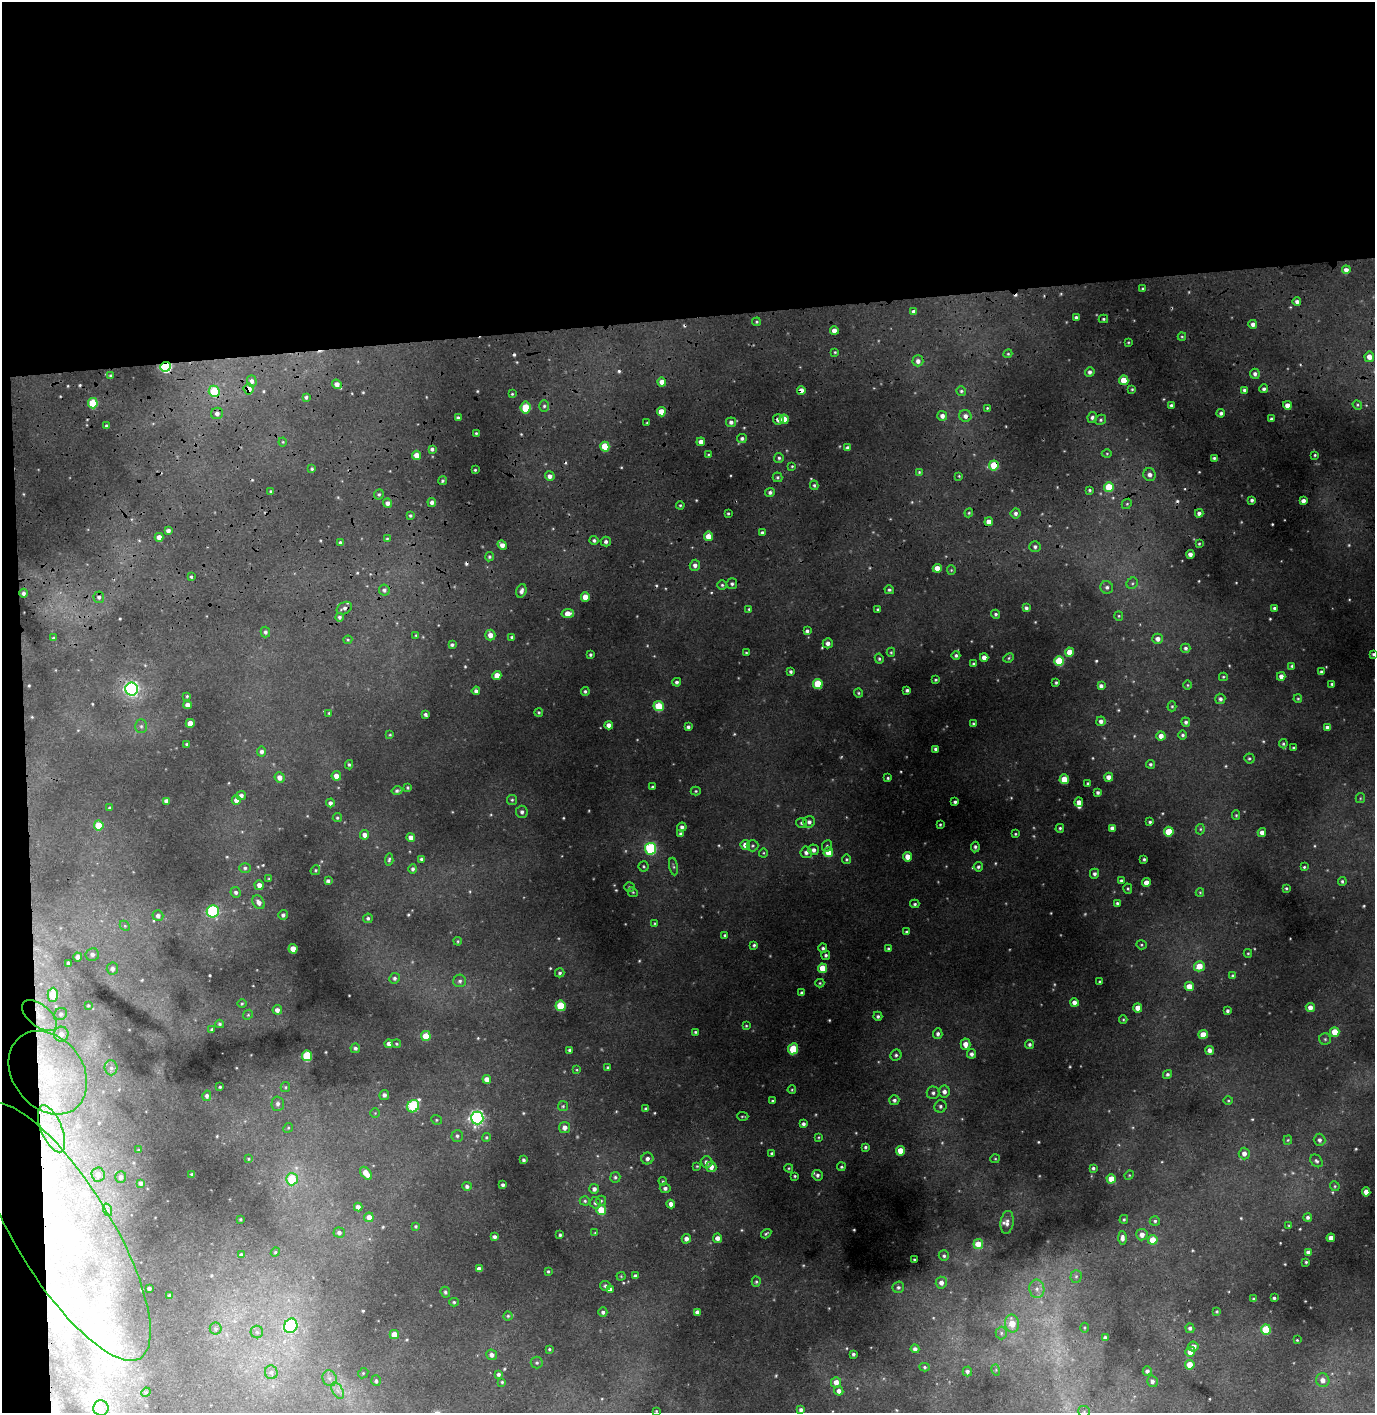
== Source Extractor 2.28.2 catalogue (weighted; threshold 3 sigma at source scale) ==
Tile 1 of 3 x 3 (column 1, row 1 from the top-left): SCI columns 161-1533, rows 3384-4794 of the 4546 x 5357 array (HDU 1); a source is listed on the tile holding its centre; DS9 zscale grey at full resolution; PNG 1377 x 1415 px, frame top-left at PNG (2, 2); each listed source drawn as its Kron ellipse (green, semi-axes under 4 px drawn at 4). Shown black and unused: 24% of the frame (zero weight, under 3 of 4 exposures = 24% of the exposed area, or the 3 px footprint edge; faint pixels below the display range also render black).
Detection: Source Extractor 2.28.2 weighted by HDU 2 'WHT'; one run over the whole footprint, this tile lists its part. Background 0.0699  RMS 0.007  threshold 0.0315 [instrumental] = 3 sigma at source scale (4.5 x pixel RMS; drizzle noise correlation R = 1.50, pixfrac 1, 0.05/0.05 arcsec/px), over >= 5 px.
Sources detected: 609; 10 too faint to see at this stretch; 1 inside a brighter object's white glare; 10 cosmic-ray / hot-pixel residue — neither listed nor drawn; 13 inside a brighter listed object's ellipse — not listed separately; of the other 575, all 500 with FLUX_AUTO >= 0.715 (the completeness limit of this list) listed and drawn (75 fainter detections not listed), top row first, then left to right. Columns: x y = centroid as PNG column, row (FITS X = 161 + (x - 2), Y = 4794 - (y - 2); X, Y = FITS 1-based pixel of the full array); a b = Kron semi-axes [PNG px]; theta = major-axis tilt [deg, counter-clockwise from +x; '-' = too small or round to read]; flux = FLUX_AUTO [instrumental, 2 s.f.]
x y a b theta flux
1346 270 4 4 - 3.7
1143 289 3 3 - 0.85
1297 302 4 4 - 2.7
914 312 4 4 - 3.5
1076 318 4 3 - 2
1103 319 4 4 - 1.1
757 322 4 3 - 1
1253 324 4 4 - 3
834 331 4 4 - 5.9
1182 336 4 4 - 0.83
1128 342 3 3 - 0.72
835 352 4 3 - 0.79
1008 354 4 4 - 0.84
1369 357 5 5 - 5.8
918 361 5 5 - 3.4
166 367 5 5 - 100
1090 372 5 4 - 2.5
1255 374 5 5 - 2.6
110 376 4 3 - 1
1124 380 5 4 - 15
252 381 5 5 - 2.8
662 382 4 4 - 5.7
337 384 5 4 - 4.7
249 389 5 5 - 6.4
1132 389 4 4 - 0.83
1264 389 4 4 - 1.8
801 390 4 4 - 4.2
1244 390 4 4 - 1.6
214 391 5 5 - 35
961 391 5 4 - 1.4
512 394 3 3 - 0.87
306 397 4 3 - 1.5
93 403 5 5 - 30
1171 405 4 3 - 1.4
1287 405 4 4 - 5.8
1357 405 5 4 - 1
544 406 6 5 - 1.4
526 408 6 5 - 25
987 408 3 3 - 0.88
661 412 4 4 - 11
217 413 6 5 - 2.9
1221 413 4 4 - 2
942 416 5 5 - 3.5
965 416 6 6 - 3.6
1092 417 5 4 - 1.9
458 418 4 3 - 1.7
778 419 5 5 - 3.9
784 419 4 4 - 11
1271 419 3 3 - 1.3
1100 420 6 5 - 1.4
731 422 5 5 - 2.3
647 423 3 2 - 0.77
107 426 4 3 - 1.8
476 433 3 3 - 0.87
742 438 5 4 - 1.9
283 442 4 4 - 0.75
701 442 4 4 - 4.3
605 447 5 4 - 21
848 448 4 3 - 2.4
432 449 4 4 - 1.8
1107 453 5 3 - 0.76
417 455 5 4 - 7.6
708 455 4 4 - 0.81
1315 455 3 3 - 0.86
779 458 5 5 - 1.5
1214 458 3 3 - 1.2
994 465 5 5 - 27
792 466 3 3 - 0.74
312 469 4 3 - 1.1
475 470 3 3 - 0.85
919 472 4 4 - 0.83
1150 475 6 6 - 3.7
550 476 5 4 - 3.5
959 476 4 3 - 0.74
777 477 5 5 - 1.2
442 481 4 4 - 1.2
814 485 4 3 - 1.2
1109 487 5 5 - 25
1090 490 4 4 - 1.1
270 491 4 3 - 0.85
770 492 5 4 - 2
379 494 5 5 - 1.3
1252 500 3 3 - 1.7
1303 501 4 4 - 3.5
432 502 4 4 - 2.5
387 503 4 4 - 3.5
1127 504 5 4 - 1.1
680 505 4 3 - 0.87
728 513 3 2 - 0.88
969 513 4 4 - 0.83
1016 513 5 5 - 2.1
1199 513 4 4 - 2.7
410 516 4 4 - 1.1
989 522 4 4 - 6
168 530 4 3 - 2.5
762 533 4 3 - 1.7
708 536 5 4 - 9.8
159 537 4 4 - 5.1
387 539 3 3 - 0.74
594 540 4 4 - 1.7
606 541 5 5 - 2.2
340 543 3 3 - 1.8
1199 544 4 3 - 0.96
502 545 5 4 - 4.5
1035 547 5 5 - 1.9
1190 554 4 4 - 3.6
489 557 5 4 - 1.3
695 565 5 5 - 3.3
937 568 4 4 - 8.5
951 570 4 4 - 0.83
191 577 3 3 - 0.92
1132 583 6 5 - 1.3
732 584 5 5 - 1.7
722 585 4 4 - 1.2
1107 587 6 6 - 2.2
384 590 5 5 - 1.9
889 590 5 4 - 1.5
521 591 7 5 73 3.1
24 593 4 4 - 2
99 597 6 5 - 2
585 597 4 4 - 11
344 608 8 6 27 2.4
1026 608 4 3 - 1.9
1274 608 4 3 - 1.3
749 609 4 3 - 0.8
878 610 3 3 - 1.2
568 614 6 4 8 9.8
996 614 4 4 - 1.4
1119 616 5 4 - 0.87
340 617 4 4 - 1.5
807 631 4 4 - 1.9
265 632 5 4 - 1.6
416 635 3 3 - 0.8
490 635 5 5 - 4.8
512 637 4 3 - 1.4
53 638 4 3 - 1.1
1158 639 5 5 - 3.8
348 640 4 4 - 0.75
828 643 5 5 - 3.3
452 645 4 3 - 1.7
1186 648 5 4 - 1.8
891 652 4 4 - 0.91
1070 652 4 4 - 11
746 653 3 3 - 0.74
1373 654 3 3 - 1.1
590 655 3 3 - 1.3
956 655 4 4 - 1.7
984 657 4 4 - 4.8
1009 658 5 4 - 0.95
879 659 5 4 - 1.3
1059 661 5 5 - 34
974 664 4 4 - 1.4
1292 666 4 3 - 1.1
791 672 4 3 - 1.6
1321 672 4 3 - 1.9
497 675 4 4 - 9.9
1281 676 4 4 - 3.9
1223 677 4 4 - 0.89
936 680 3 3 - 0.97
677 682 4 4 - 1.7
1056 683 3 3 - 1
818 684 5 5 - 28
1332 684 3 3 - 1.1
1188 685 5 3 - 0.75
1101 686 4 4 - 2.6
132 689 6 6 - 200
907 690 3 3 - 1.5
476 691 4 4 - 2.3
585 691 4 4 - 1.3
859 693 5 3 - 0.99
187 696 3 3 - 0.81
1220 699 5 5 - 2.3
1298 699 4 3 - 0.81
188 705 4 4 - 4.3
659 706 5 5 - 31
1172 706 5 4 - 0.93
539 712 4 4 - 1.2
329 713 3 3 - 0.73
425 714 3 3 - 1.8
1101 721 5 4 - 2.8
1186 722 5 4 - 1.8
190 723 4 4 - 8.9
973 724 4 3 - 0.84
609 725 4 4 - 4.5
141 726 7 6 - 1.7
688 727 4 4 - 2
1327 727 4 4 - 2.2
390 735 4 3 - 0.8
1183 735 4 4 - 1.4
1161 736 4 4 - 5.2
187 744 3 3 - 0.8
1283 744 4 3 - 1
1294 748 3 3 - 1.3
936 749 4 3 - 1.9
262 752 5 4 - 2.1
1249 758 5 5 - 1.2
1150 764 4 4 - 1.2
349 765 5 4 - 1.1
336 776 5 4 - 4.9
280 777 5 5 - 4.3
1109 777 4 4 - 5
888 778 4 3 - 1
1064 779 5 4 - 15
1088 784 3 3 - 1.3
652 787 3 3 - 1
408 788 3 3 - 1
397 791 5 4 - 1.8
696 791 5 4 - 0.92
1098 792 4 4 - 1.8
241 795 5 4 - 2.6
1360 798 5 4 - 0.83
236 800 5 4 - 4.2
512 800 5 5 - 1.2
166 801 4 4 - 3.4
955 802 3 3 - 1.6
1079 802 5 4 - 4.4
330 803 4 4 - 2.4
110 808 3 3 - 1.2
522 812 6 6 - 2.2
1236 815 4 4 - 0.87
337 818 5 4 - 1.2
809 822 6 5 - 2.7
1150 822 4 3 - 1.3
801 823 5 5 - 1.4
99 825 5 5 - 19
940 825 3 3 - 0.85
682 827 4 4 - 2.4
1060 828 4 4 - 1.2
1112 828 4 4 - 3.7
1200 829 5 4 - 0.97
1169 832 5 5 - 20
1262 832 4 4 - 4.1
681 834 4 4 - 2.2
1015 834 4 3 - 0.85
365 835 5 4 - 3.8
411 837 4 4 - 5
745 845 5 4 - 5.6
752 846 6 5 - 1.2
827 846 6 4 68 1.2
975 847 5 3 - 1.9
651 849 6 5 - 75
814 850 5 5 - 3
806 852 6 5 - 3
828 852 5 5 - 12
763 853 4 4 - 0.8
908 857 5 4 - 7.1
421 859 3 3 - 1.4
846 859 5 4 - 1
1144 859 3 3 - 1.1
389 860 6 4 85 1.3
643 866 5 5 - 1.1
673 866 9 3 -81 1.1
978 867 4 4 - 1.7
1304 867 4 3 - 1.1
245 868 5 5 - 1.5
413 869 5 4 - 1.7
315 870 5 4 - 0.98
1094 874 5 4 - 2.1
269 879 4 3 - 0.72
328 881 4 4 - 1.9
1121 881 4 4 - 1.5
1342 881 4 4 - 1.3
1146 883 4 4 - 7.2
259 885 5 4 - 4.5
629 887 5 4 - 1
1286 888 3 3 - 0.96
1128 889 5 4 - 0.95
236 892 5 5 - 2.1
633 892 5 4 - 0.86
1200 892 4 4 - 0.74
259 902 7 5 -54 3.9
1117 903 4 3 - 1.2
915 904 4 3 - 1.2
213 911 6 6 - 80
283 915 5 5 - 2
158 916 5 5 - 2.6
368 918 5 4 - 1.5
655 923 4 4 - 0.73
125 926 6 4 -45 1.1
906 932 4 3 - 1.3
725 935 3 3 - 0.97
458 941 4 4 - 0.89
754 945 4 3 - 1.3
1141 945 5 4 - 0.97
823 948 4 4 - 1.6
888 948 3 3 - 1
293 949 5 4 - 9.3
1248 953 4 4 - 0.86
92 955 6 6 - 2.7
826 955 4 4 - 1.5
78 957 4 4 - 4.4
68 963 4 3 - 1.8
1199 966 5 5 - 11
822 968 5 4 - 14
112 969 6 5 - 2.6
560 973 5 4 - 1.5
1233 976 4 4 - 1.9
394 978 5 5 - 1.8
460 981 6 6 - 1.9
1100 982 3 3 - 1.3
820 983 4 4 - 0.87
1189 986 5 4 - 9.8
802 993 4 3 - 1.9
53 995 7 5 88 21
1074 1002 4 4 - 4.1
242 1004 4 3 - 0.76
88 1006 4 3 - 0.75
561 1006 5 5 - 30
1310 1007 4 4 - 4.3
1138 1008 4 4 - 6.8
277 1010 4 4 - 3.5
1228 1011 4 3 - 1.7
61 1014 7 6 - 1.8
248 1015 5 4 - 0.95
39 1016 20 11 -39 12
878 1016 5 4 - 1.6
1123 1019 4 4 - 0.74
220 1024 4 3 - 1.1
746 1026 4 3 - 0.74
212 1029 3 3 - 1.1
695 1032 4 3 - 1
1335 1032 5 5 - 13
61 1034 7 7 - 5
938 1034 5 4 - 2.2
1203 1035 4 4 - 9.7
426 1036 5 5 - 17
1325 1039 6 5 - 1.3
389 1044 4 4 - 3.1
396 1044 5 4 - 0.88
965 1044 6 5 - 5.8
1029 1044 4 4 - 1.6
355 1048 5 5 - 1.8
793 1049 5 5 - 30
570 1050 4 4 - 1.7
1210 1050 4 4 - 3.7
971 1054 4 4 - 2.5
896 1055 6 5 - 1.6
307 1056 5 5 - 49
608 1067 4 3 - 1.5
111 1068 7 6 - 2.4
577 1070 4 4 - 0.71
48 1073 45 35 -52 91
1167 1074 5 4 - 1.5
487 1079 4 4 - 5
220 1087 3 3 - 0.85
285 1087 5 4 - 1
792 1090 4 3 - 0.75
944 1092 6 5 - 3.2
933 1093 6 6 - 2.1
384 1095 5 5 - 2.5
207 1096 5 4 - 2.1
894 1100 5 5 - 2
773 1101 3 3 - 1.1
1228 1101 5 3 - 0.73
278 1104 7 6 - 2.4
413 1106 6 5 - 65
563 1106 5 5 - 1.1
940 1106 6 6 - 2
646 1109 4 3 - 1.7
375 1113 5 5 - 0.9
743 1116 5 2 - 0.85
477 1118 6 6 - 200
436 1120 5 4 - 0.96
803 1124 4 3 - 2.2
565 1127 5 5 - 4
288 1128 5 4 - 0.87
51 1129 25 10 -67 21
457 1136 6 5 - 1.8
486 1137 4 4 - 0.92
818 1137 4 3 - 0.73
1288 1140 4 4 - 0.87
1319 1140 6 5 - 2.6
865 1147 4 3 - 1.3
139 1150 4 3 - 0.72
900 1151 5 4 - 12
772 1153 3 3 - 1.4
1244 1153 6 5 - 4.1
248 1159 4 3 - 0.81
647 1159 6 6 - 3.1
995 1159 5 4 - 0.82
524 1160 4 3 - 1.6
1316 1161 7 5 -47 1.8
706 1162 6 6 - 3.6
697 1166 4 3 - 0.76
711 1167 5 5 - 6.2
841 1167 4 4 - 1.1
789 1168 4 3 - 0.84
1093 1168 4 3 - 1.2
366 1173 7 4 -50 8.4
98 1174 7 6 - 6.3
192 1174 3 3 - 0.94
817 1175 5 5 - 2
1129 1175 5 4 - 0.74
795 1176 3 3 - 0.87
121 1177 6 5 - 2.8
615 1177 5 5 - 1.4
292 1179 6 6 - 28
1111 1179 4 4 - 12
663 1181 4 3 - 0.82
141 1183 4 4 - 1.9
503 1185 3 3 - 1.8
467 1186 5 4 - 2.1
1335 1186 5 4 - 1
665 1188 5 5 - 2.3
594 1189 5 5 - 2.6
1366 1192 4 4 - 5.6
585 1201 5 4 - 1.2
601 1201 5 5 - 1
595 1203 6 5 - 2
671 1204 4 4 - 4.2
358 1207 4 4 - 3.5
108 1210 6 4 -71 1.5
601 1210 5 5 - 17
369 1217 5 4 - 4.7
1308 1217 4 4 - 1.8
240 1219 3 3 - 0.83
1124 1219 4 4 - 0.93
1155 1221 5 4 - 1.4
1007 1222 11 6 81 3.4
416 1226 4 4 - 0.94
1289 1226 4 3 - 0.79
63 1232 148 48 -59 270
339 1232 5 5 - 2
595 1233 4 3 - 0.75
766 1234 5 3 - 1
560 1235 3 3 - 1.1
1142 1235 6 5 - 4.9
494 1237 4 4 - 2.3
717 1238 4 4 - 4.2
1122 1238 6 4 -89 3
1331 1238 4 4 - 6.1
686 1239 5 4 - 3.7
1153 1240 5 4 - 14
978 1244 5 5 - 11
275 1252 5 4 - 0.9
1308 1252 4 4 - 2.2
241 1255 4 4 - 1.7
944 1256 5 5 - 1.5
914 1260 3 3 - 0.97
1306 1262 3 3 - 0.84
479 1269 4 4 - 4.6
548 1271 3 3 - 0.94
621 1276 4 4 - 0.79
635 1276 4 4 - 2.3
1076 1276 6 5 - 1.5
756 1282 5 4 - 1.1
941 1283 6 5 - 4.1
605 1286 5 5 - 1.5
898 1287 6 5 - 2
149 1288 3 3 - 1.5
610 1289 4 4 - 3.5
1037 1289 9 7 -80 4.2
445 1292 5 4 - 1.4
170 1295 3 3 - 1.3
1274 1298 3 3 - 1.4
1254 1299 4 3 - 1.7
454 1302 4 4 - 1.1
1217 1311 3 3 - 0.93
603 1312 5 4 - 2
697 1312 4 4 - 3.7
508 1316 4 4 - 0.97
1012 1323 9 7 -80 13
291 1326 7 6 - 85
1084 1328 5 3 - 0.85
1190 1328 5 4 - 1.8
216 1329 6 6 - 1.6
1266 1329 5 5 - 28
257 1332 6 6 - 1.9
1001 1333 6 5 - 1.8
394 1334 4 4 - 7.8
1105 1337 4 4 - 1.5
1297 1340 3 3 - 0.84
1193 1347 5 5 - 3.9
549 1349 4 3 - 0.92
915 1349 4 4 - 2.5
1190 1352 5 5 - 7.1
853 1354 3 3 - 1.6
492 1355 5 5 - 2.9
537 1363 6 6 - 1.6
1190 1365 4 4 - 12
924 1367 5 4 - 1.1
996 1370 6 3 -74 0.89
967 1371 5 5 - 2.2
1147 1371 4 4 - 2
271 1372 7 6 - 2.1
363 1373 5 4 - 0.89
498 1374 4 3 - 1.7
330 1378 8 7 - 3
1323 1380 7 6 - 5.2
376 1381 5 4 - 1.8
1152 1381 6 5 - 2.7
502 1382 3 3 - 0.83
836 1382 5 5 - 5.6
338 1391 9 5 -59 3
839 1391 4 4 - 3.5
146 1392 5 4 - 0.75
101 1408 7 7 - 3.8
801 1410 4 4 - 2.3
656 1411 3 3 - 0.73
1084 1411 6 5 - 1.5
Overlapping masked pixels (flux is a lower limit): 13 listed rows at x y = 1297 302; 166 367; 337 384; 249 389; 801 390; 214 391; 965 416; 778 419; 784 419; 994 465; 39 1016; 48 1073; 63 1232
Isophote crosses this tile's border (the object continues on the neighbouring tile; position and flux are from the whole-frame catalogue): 1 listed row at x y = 1373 654